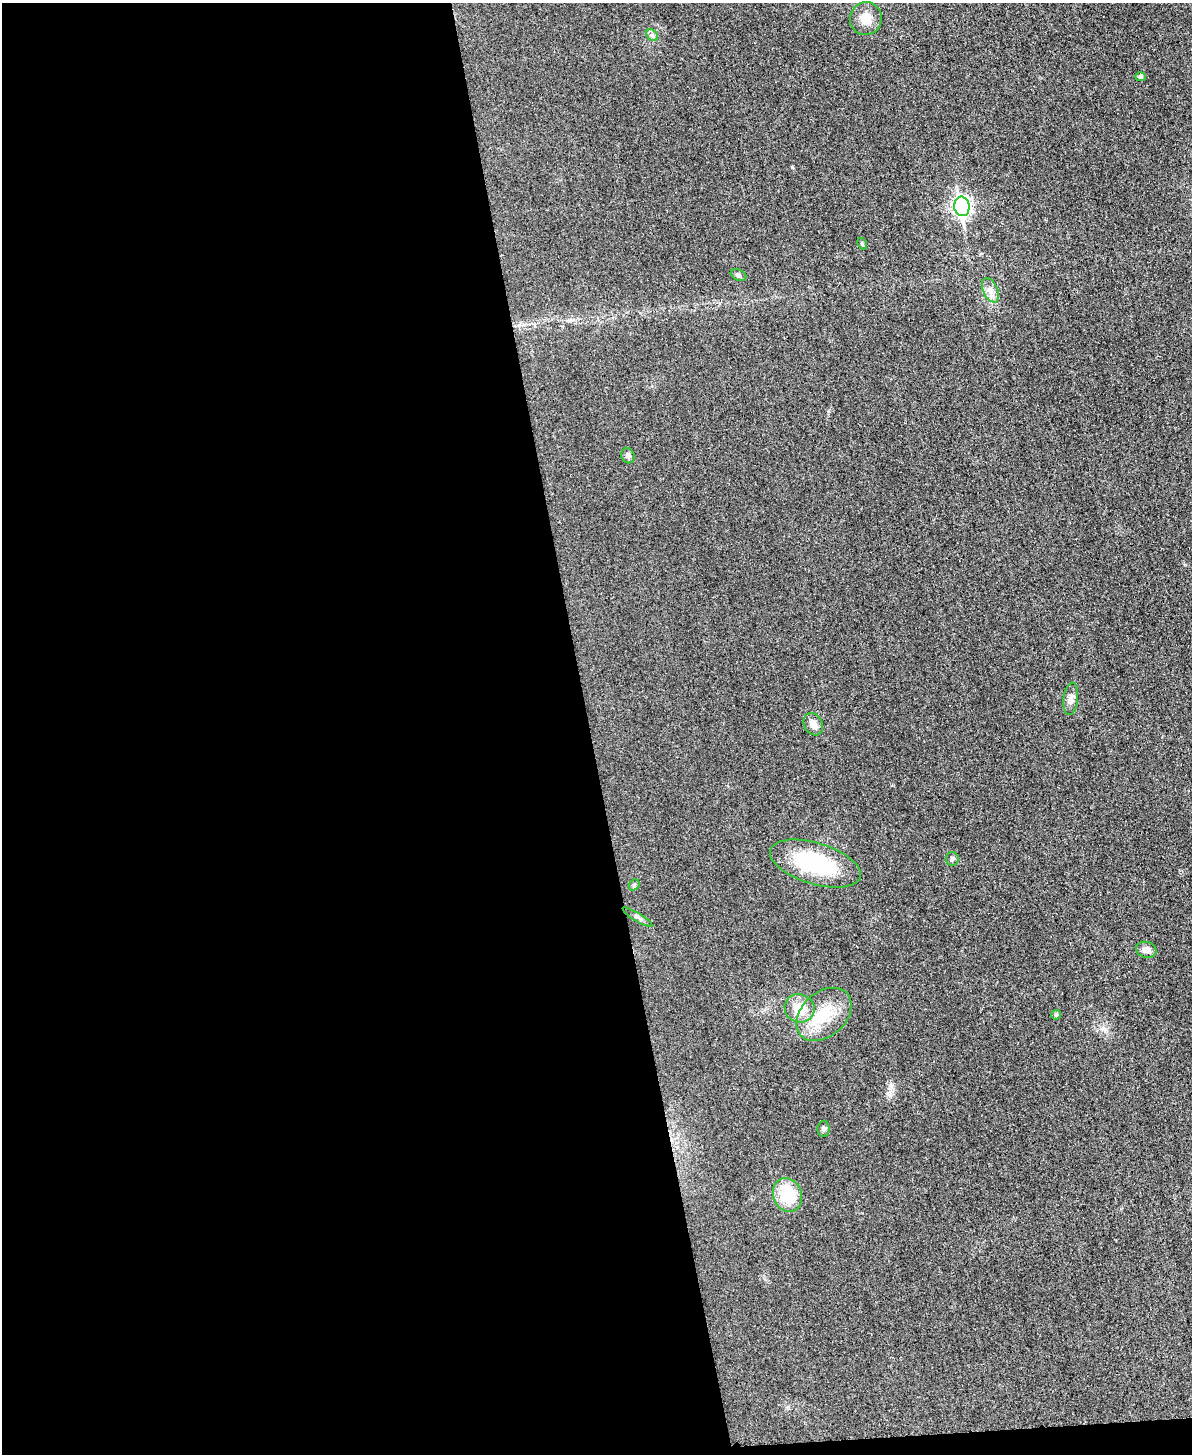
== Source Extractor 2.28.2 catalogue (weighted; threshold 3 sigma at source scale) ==
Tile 9 of 4 x 3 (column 1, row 3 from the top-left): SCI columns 15-1204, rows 253-1704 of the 4773 x 4748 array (HDU 1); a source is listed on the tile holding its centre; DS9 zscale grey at full resolution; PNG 1194 x 1456 px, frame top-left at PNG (2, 3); each listed source drawn as its Kron ellipse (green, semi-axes under 4 px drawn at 4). Shown black and unused: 50% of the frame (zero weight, under 3 of 4 exposures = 1% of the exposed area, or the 3 px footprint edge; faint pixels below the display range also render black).
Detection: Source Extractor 2.28.2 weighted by HDU 2 'WHT'; one run over the whole footprint, this tile lists its part. Background 0.0307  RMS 0.0059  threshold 0.0266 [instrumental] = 3 sigma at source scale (4.5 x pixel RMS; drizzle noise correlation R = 1.50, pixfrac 1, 0.05/0.05 arcsec/px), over >= 5 px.
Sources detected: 20; all 20 listed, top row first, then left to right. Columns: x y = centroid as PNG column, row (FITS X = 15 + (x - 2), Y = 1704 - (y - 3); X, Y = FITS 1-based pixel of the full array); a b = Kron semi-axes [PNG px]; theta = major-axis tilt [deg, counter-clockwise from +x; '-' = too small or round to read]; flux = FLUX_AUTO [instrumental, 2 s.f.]
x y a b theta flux
866 19 16 16 - 8.4
652 35 6 5 - 1.3
1140 77 5 4 - 1.4
962 206 10 7 -81 200
862 244 6 4 -64 0.84
739 275 8 5 -26 1.3
990 290 13 7 -67 3.7
628 455 8 6 -69 1.8
1071 699 16 7 83 3.3
813 724 12 9 -61 4.2
952 859 7 6 - 1.3
815 863 47 20 -17 49
634 885 6 5 - 0.88
637 917 17 2 -31 1.4
1146 950 10 8 -15 3.3
800 1008 15 14 - 12
824 1014 31 22 42 22
1056 1015 5 4 - 0.89
824 1129 8 6 89 1.3
788 1195 17 14 -70 22
Unlisted compact peaks at least as high as the median listed source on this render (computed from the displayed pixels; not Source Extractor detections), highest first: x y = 792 167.